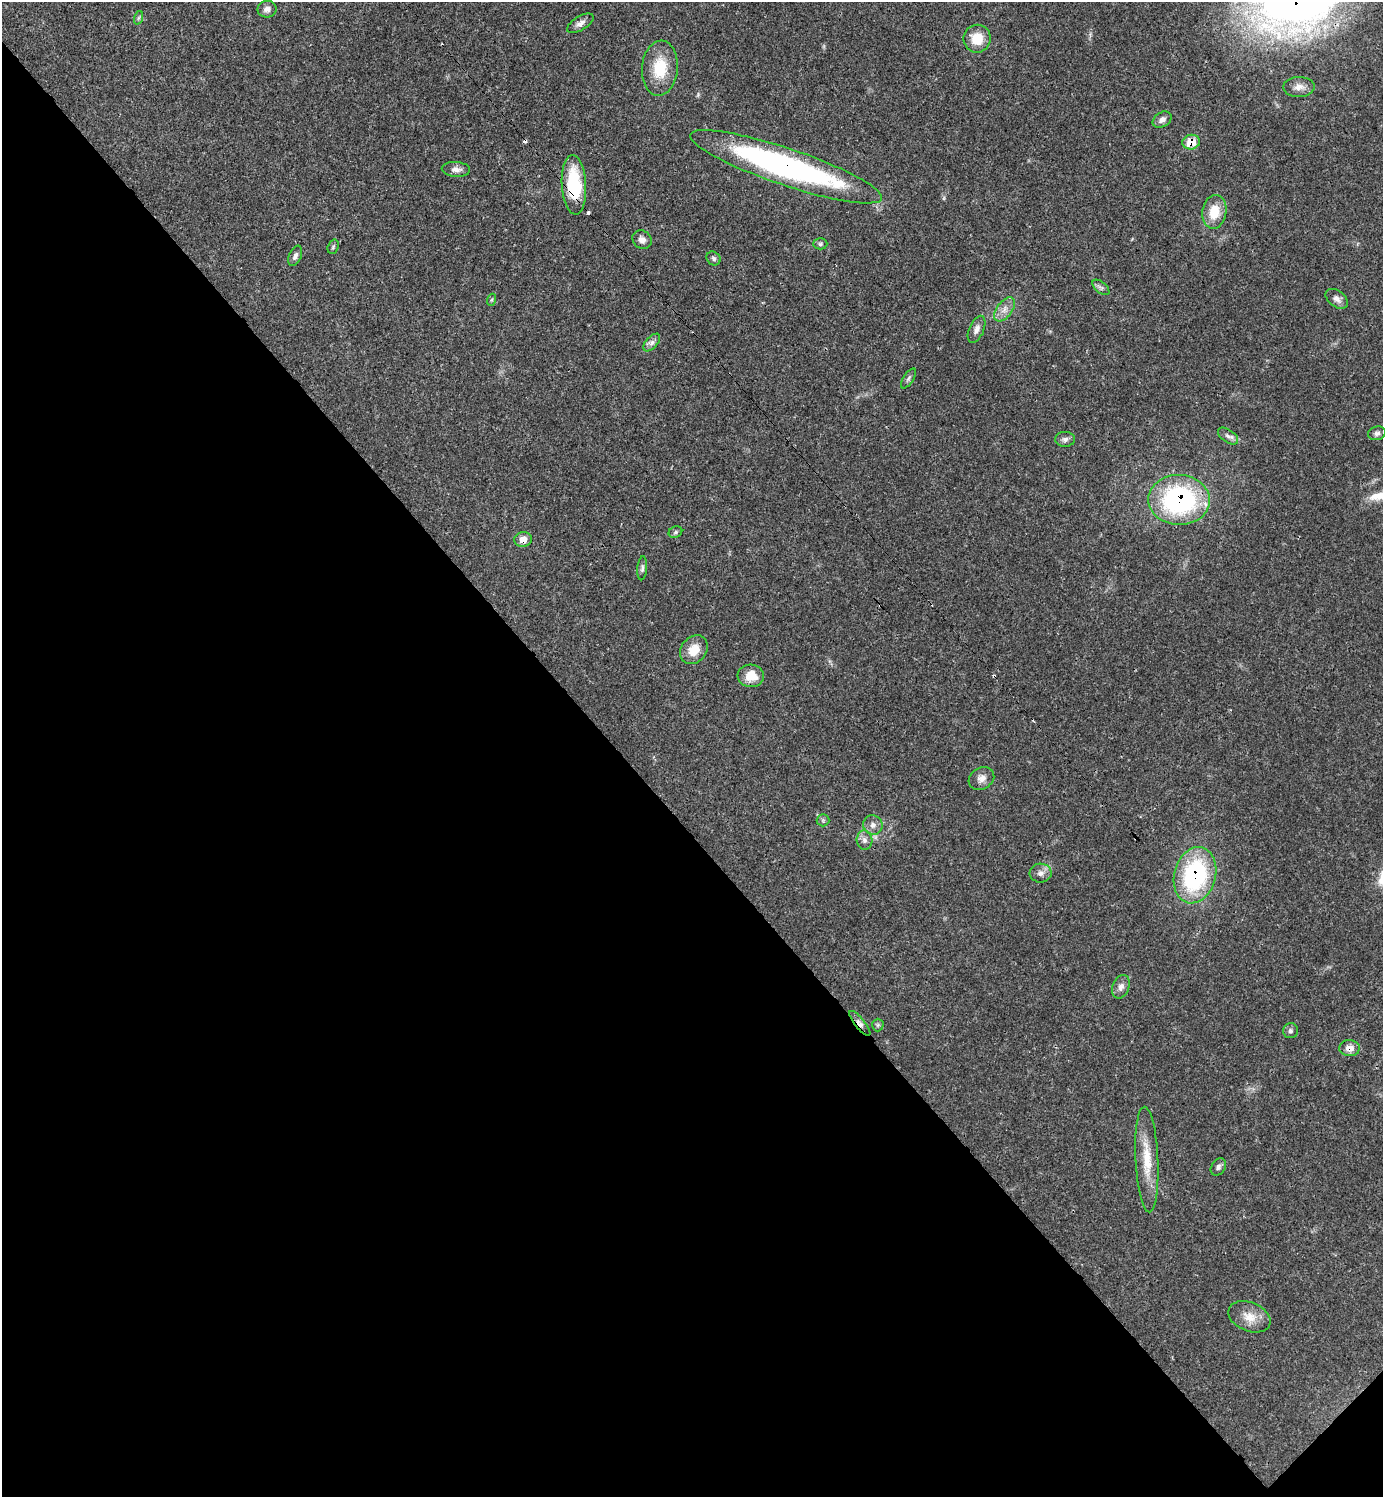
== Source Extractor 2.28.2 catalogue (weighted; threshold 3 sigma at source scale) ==
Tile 14 of 4 x 4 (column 2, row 4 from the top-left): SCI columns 1684-3064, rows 3-1497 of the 5984 x 5985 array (HDU 1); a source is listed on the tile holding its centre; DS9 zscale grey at full resolution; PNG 1385 x 1499 px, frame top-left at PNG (2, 2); each listed source drawn as its Kron ellipse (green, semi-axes under 4 px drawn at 4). Shown black and unused: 45% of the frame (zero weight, under 3 of 4 exposures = <1% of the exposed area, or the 3 px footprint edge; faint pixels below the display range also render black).
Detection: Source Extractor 2.28.2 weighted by HDU 2 'WHT'; one run over the whole footprint, this tile lists its part. Background 0.02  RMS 0.0022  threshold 0.01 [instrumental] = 3 sigma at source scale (4.5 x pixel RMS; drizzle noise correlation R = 1.50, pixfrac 1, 0.05/0.05 arcsec/px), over >= 5 px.
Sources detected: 51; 4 cosmic-ray / hot-pixel residue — neither listed nor drawn; the other 47 listed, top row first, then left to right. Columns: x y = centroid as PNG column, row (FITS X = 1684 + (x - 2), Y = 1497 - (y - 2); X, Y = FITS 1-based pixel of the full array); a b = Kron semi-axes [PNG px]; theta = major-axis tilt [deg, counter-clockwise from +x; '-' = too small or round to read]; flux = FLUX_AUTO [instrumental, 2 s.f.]
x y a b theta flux
267 9 9 8 - 1.2
138 18 7 4 70 0.38
580 23 15 7 32 1.3
977 39 14 13 - 4.7
660 68 27 18 85 7.4
1299 87 15 10 2 1.7
1162 120 10 7 33 1.1
1191 142 9 7 9 4.2
786 167 101 18 -19 68
456 169 14 7 -4 1.2
574 185 30 12 -87 14
1214 212 17 12 81 4.8
642 240 10 9 - 1.2
820 244 7 5 0 0.46
333 247 7 5 73 0.44
295 256 11 6 67 0.88
713 258 7 6 - 0.57
1101 287 10 5 -40 0.64
1337 299 12 8 -38 1.2
491 300 6 4 70 0.29
1005 309 14 7 53 1.8
977 329 14 7 67 1.4
652 343 11 5 47 0.91
909 378 11 5 56 0.61
1377 433 9 6 16 0.71
1228 436 11 6 -35 0.97
1065 439 10 7 1 0.86
1179 500 31 25 -2 39
675 532 7 5 24 0.46
523 539 9 7 7 2.1
642 568 12 5 84 0.6
694 650 15 12 51 3.7
751 676 13 11 -4 3.7
981 778 13 10 29 1.6
823 820 6 6 - 0.44
873 825 10 9 - 1.3
865 840 9 8 - 1.1
1041 873 11 9 -3 1.3
1195 875 28 21 74 29
1121 987 12 8 68 1.3
860 1023 15 5 -51 1.1
878 1025 6 6 - 0.4
1290 1031 7 7 - 0.68
1349 1048 10 8 -3 2.1
1147 1160 53 11 -87 6.9
1218 1167 9 7 59 0.76
1249 1317 22 14 -22 3.5
Overlapping masked pixels (flux is a lower limit): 8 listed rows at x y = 1191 142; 786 167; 574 185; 1179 500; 523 539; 1195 875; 860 1023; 1349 1048